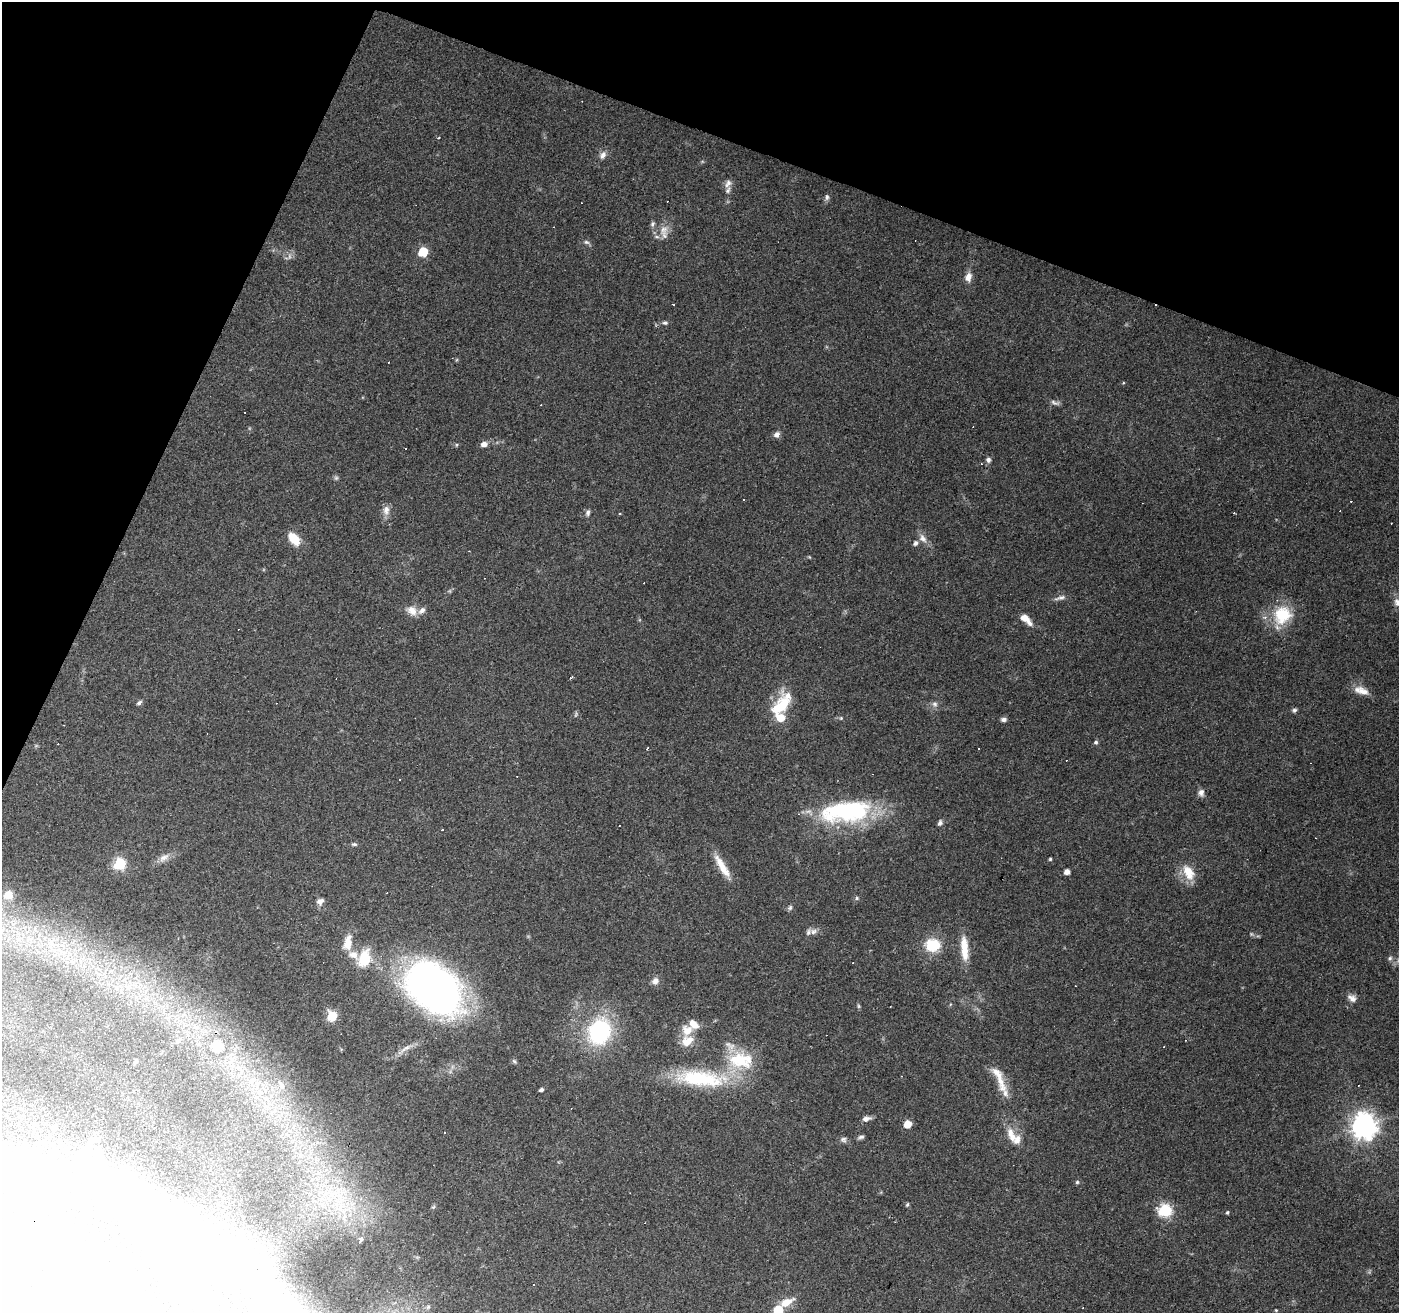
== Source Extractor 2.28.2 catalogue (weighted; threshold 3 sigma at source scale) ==
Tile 2 of 4 x 4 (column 2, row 1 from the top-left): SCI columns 1398-2794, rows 4137-5447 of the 5591 x 5717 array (HDU 1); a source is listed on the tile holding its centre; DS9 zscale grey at full resolution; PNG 1401 x 1315 px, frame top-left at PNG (2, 2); no overlay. Shown black and unused: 19% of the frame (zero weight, under 3 of 4 exposures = <1% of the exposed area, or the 3 px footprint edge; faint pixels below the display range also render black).
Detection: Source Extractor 2.28.2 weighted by HDU 2 'WHT'; one run over the whole footprint, this tile lists its part. Background 0.0812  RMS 0.0048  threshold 0.0215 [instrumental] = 3 sigma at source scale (4.5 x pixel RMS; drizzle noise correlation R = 1.50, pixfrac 1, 0.0396/0.0396 arcsec/px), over >= 5 px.
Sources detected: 139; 3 too faint to see at this stretch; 2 inside a brighter object's white glare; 27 cosmic-ray / hot-pixel residue — not listed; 16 inside a brighter listed object's ellipse — not listed separately; the other 91 listed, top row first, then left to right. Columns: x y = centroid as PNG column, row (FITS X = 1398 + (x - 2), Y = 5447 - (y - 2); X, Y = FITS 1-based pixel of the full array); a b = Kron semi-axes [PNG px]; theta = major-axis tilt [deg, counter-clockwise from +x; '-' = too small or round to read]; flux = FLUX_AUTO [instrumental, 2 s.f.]
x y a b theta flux
603 155 12 7 65 2.4
728 183 12 8 56 2.4
827 197 9 5 89 1.2
663 229 16 14 63 5.7
586 242 8 5 -16 1.2
423 252 6 6 - 19
968 277 11 8 74 3.7
673 305 3 2 - 0.48
665 323 7 5 -1 1.1
1055 402 13 5 -17 1.6
776 435 7 6 - 2.1
484 444 8 6 6 2.4
456 445 5 3 - 0.47
405 448 3 3 - 0.93
988 460 7 6 - 1.4
336 478 7 5 43 0.89
386 510 13 9 90 3.2
588 513 9 6 74 1.3
619 513 3 3 - 0.79
294 538 16 9 -52 8.5
923 538 13 9 -46 3.2
1060 598 16 6 14 2.1
412 611 15 10 -36 4.4
1282 615 27 24 48 19
1026 619 15 7 -43 5.8
571 678 4 2 - 0.66
1363 691 18 10 -23 5.2
139 703 7 4 34 1.1
935 704 8 8 - 1.8
781 706 31 18 51 17
1294 710 6 5 - 1.1
841 718 5 4 - 0.6
1004 719 6 5 - 1.6
1096 742 5 4 - 1
647 748 3 2 - 0.55
979 749 3 3 - 1.2
1201 793 9 8 - 2.2
847 811 62 26 4 59
940 823 8 5 66 1.3
354 844 7 5 -8 0.94
164 858 16 8 36 3.4
1050 859 3 3 - 0.62
120 864 6 6 - 47
722 866 35 8 -59 8.4
1067 872 5 4 - 3.1
1188 872 20 12 -61 8.9
8 895 6 6 - 4.7
320 901 9 8 - 2.1
790 908 8 5 50 1
813 931 12 8 7 2.5
348 943 18 9 78 6.6
933 945 13 11 4 17
964 948 33 9 -85 9.7
353 955 13 10 -22 4.1
1390 958 6 6 - 1.2
365 959 11 8 74 23
655 981 10 8 50 2.5
434 988 59 41 -39 210
1352 998 13 8 -33 2.8
858 1006 6 4 -89 0.66
332 1016 6 6 - 23
688 1030 15 14 - 7
599 1032 27 22 67 49
178 1041 7 5 33 1
217 1046 12 11 - 3.5
405 1048 20 5 31 3
740 1060 39 25 -4 27
135 1061 7 3 55 0.67
514 1061 7 5 -61 0.86
701 1078 70 21 -5 41
1000 1081 27 11 -74 7.4
281 1085 9 7 -75 1.9
541 1090 4 4 - 1.3
866 1119 10 6 14 2.4
907 1124 5 5 - 7.9
1364 1126 9 9 - 450
861 1137 9 5 11 1.2
1012 1137 14 10 -68 5
843 1139 9 8 - 1.5
1077 1182 5 5 - 0.72
338 1203 40 23 -35 35
907 1204 5 3 - 0.68
433 1207 6 4 43 0.73
1165 1210 7 6 - 65
1227 1212 4 4 - 0.71
159 1218 106 39 -42 93
361 1239 4 3 - 13
786 1303 17 8 26 7.5
428 1307 7 4 45 0.74
778 1310 6 6 - 20
1276 1310 3 3 - 0.41
Isophote crosses this tile's border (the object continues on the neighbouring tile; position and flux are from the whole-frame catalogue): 1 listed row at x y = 778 1310
Unlisted compact peaks at least as high as the median listed source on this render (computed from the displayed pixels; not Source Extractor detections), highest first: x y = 857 898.